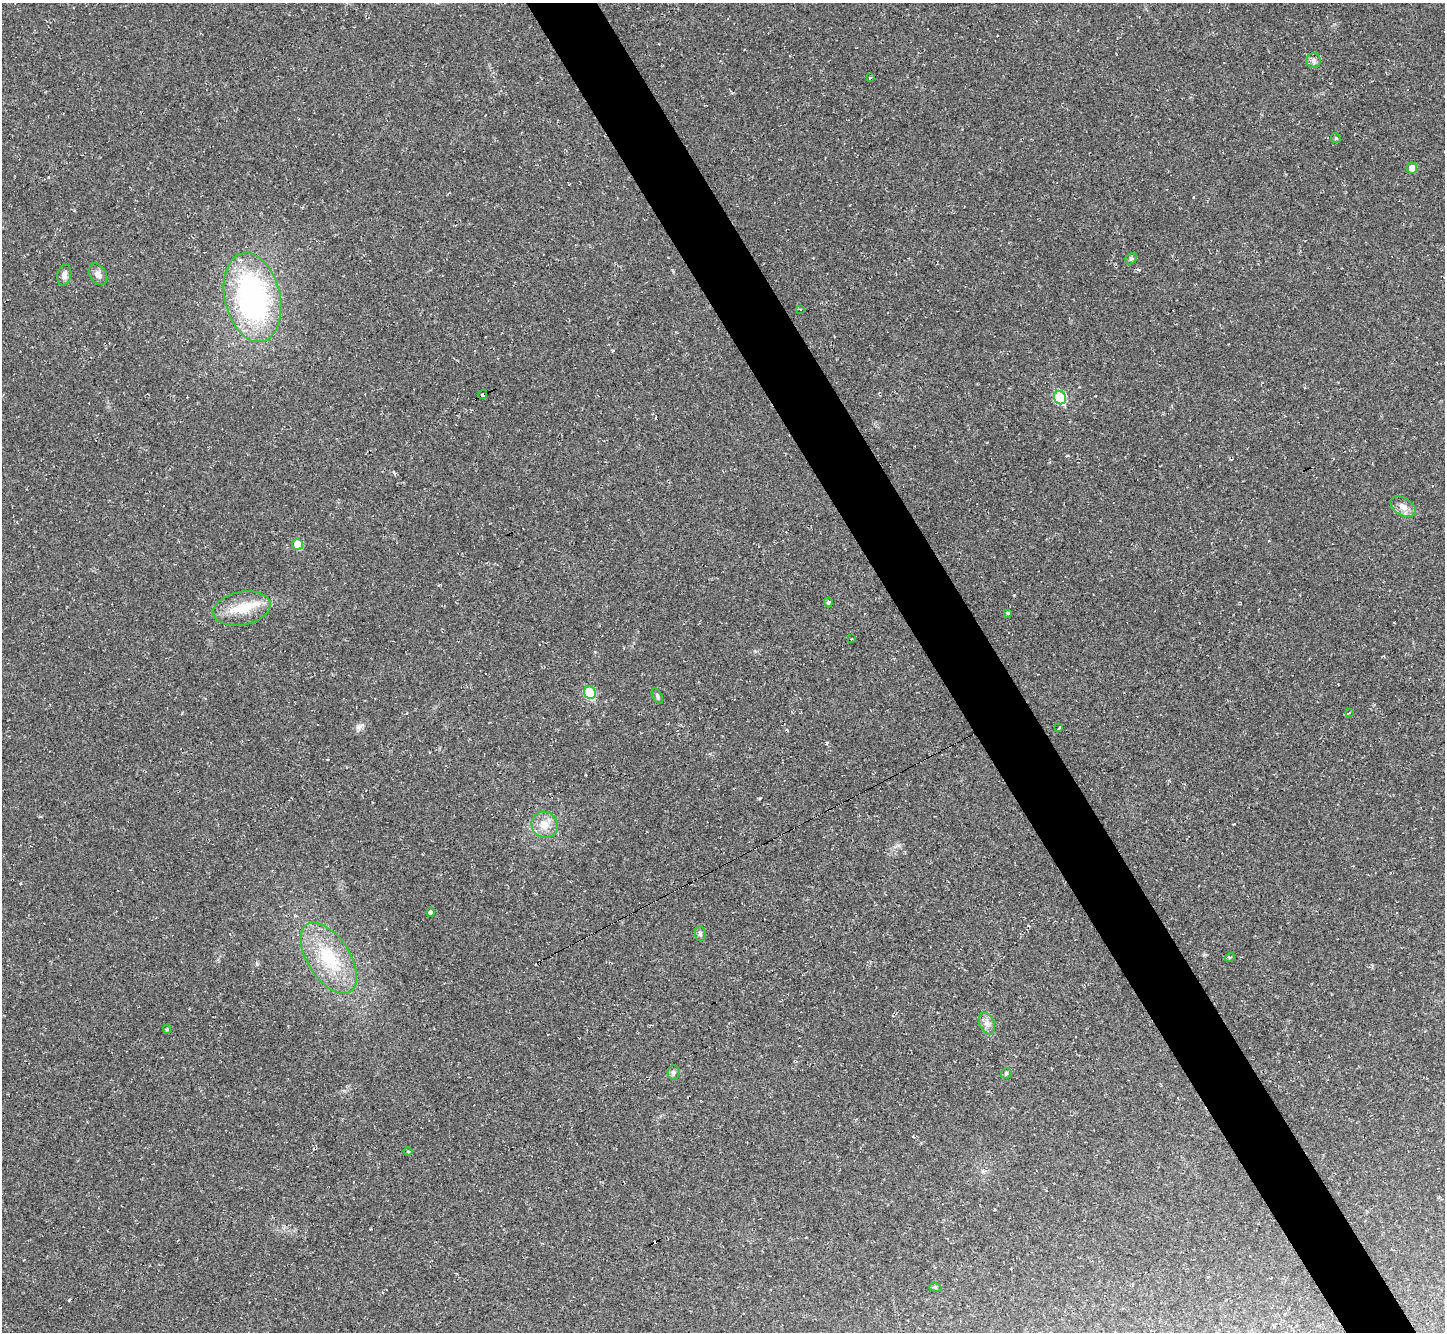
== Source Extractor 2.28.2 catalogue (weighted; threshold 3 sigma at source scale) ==
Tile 6 of 4 x 4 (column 2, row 2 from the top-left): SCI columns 1444-2886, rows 2950-4279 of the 5772 x 5763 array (HDU 1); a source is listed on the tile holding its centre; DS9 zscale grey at full resolution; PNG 1447 x 1334 px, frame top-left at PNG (2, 3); each listed source drawn as its Kron ellipse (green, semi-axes under 4 px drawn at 4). Shown black and unused: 5% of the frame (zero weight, under 2 of 3 exposures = <1% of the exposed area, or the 3 px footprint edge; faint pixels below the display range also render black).
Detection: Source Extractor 2.28.2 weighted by HDU 2 'WHT'; one run over the whole footprint, this tile lists its part. Background 0.045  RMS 0.0066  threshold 0.0299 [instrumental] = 3 sigma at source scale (4.5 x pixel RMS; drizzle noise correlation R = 1.50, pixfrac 1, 0.05/0.05 arcsec/px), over >= 5 px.
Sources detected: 40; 8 cosmic-ray / hot-pixel residue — neither listed nor drawn; the other 32 listed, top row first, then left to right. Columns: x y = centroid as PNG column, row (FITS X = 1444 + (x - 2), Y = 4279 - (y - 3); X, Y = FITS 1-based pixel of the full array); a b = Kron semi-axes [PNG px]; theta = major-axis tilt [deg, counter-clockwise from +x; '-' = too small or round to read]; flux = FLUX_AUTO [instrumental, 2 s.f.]
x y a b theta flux
1313 61 7 7 - 2
870 77 4 3 - 0.8
1336 138 5 4 - 0.82
1412 168 5 5 - 4.5
1131 259 6 5 - 1.1
98 274 12 8 -58 3.3
64 275 10 7 77 2.9
252 297 45 27 -77 150
800 310 3 3 - 4.2
482 394 5 3 - 30
1060 398 7 6 - 47
1403 507 14 8 -31 4.8
298 545 5 5 - 12
828 602 5 4 - 1
242 608 29 16 12 18
1008 613 3 3 - 0.62
851 639 3 2 - 0.68
590 693 6 5 - 29
657 696 8 5 -64 1.3
1349 713 3 3 - 5.4
1059 728 3 3 - 3.8
545 825 14 12 -39 8.2
431 912 5 4 - 1.8
700 934 7 5 -83 1.4
1230 957 5 3 - 0.77
329 958 40 21 -57 36
987 1024 11 7 -68 3.6
167 1029 4 4 - 0.94
674 1072 7 6 - 1.5
1006 1073 6 4 47 1
408 1152 4 3 - 0.53
935 1287 6 4 -18 0.81
Overlapping masked pixels (flux is a lower limit): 1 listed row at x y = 482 394
Unlisted compact peaks at least as high as the median listed source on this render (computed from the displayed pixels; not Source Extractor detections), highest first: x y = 257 964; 358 727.